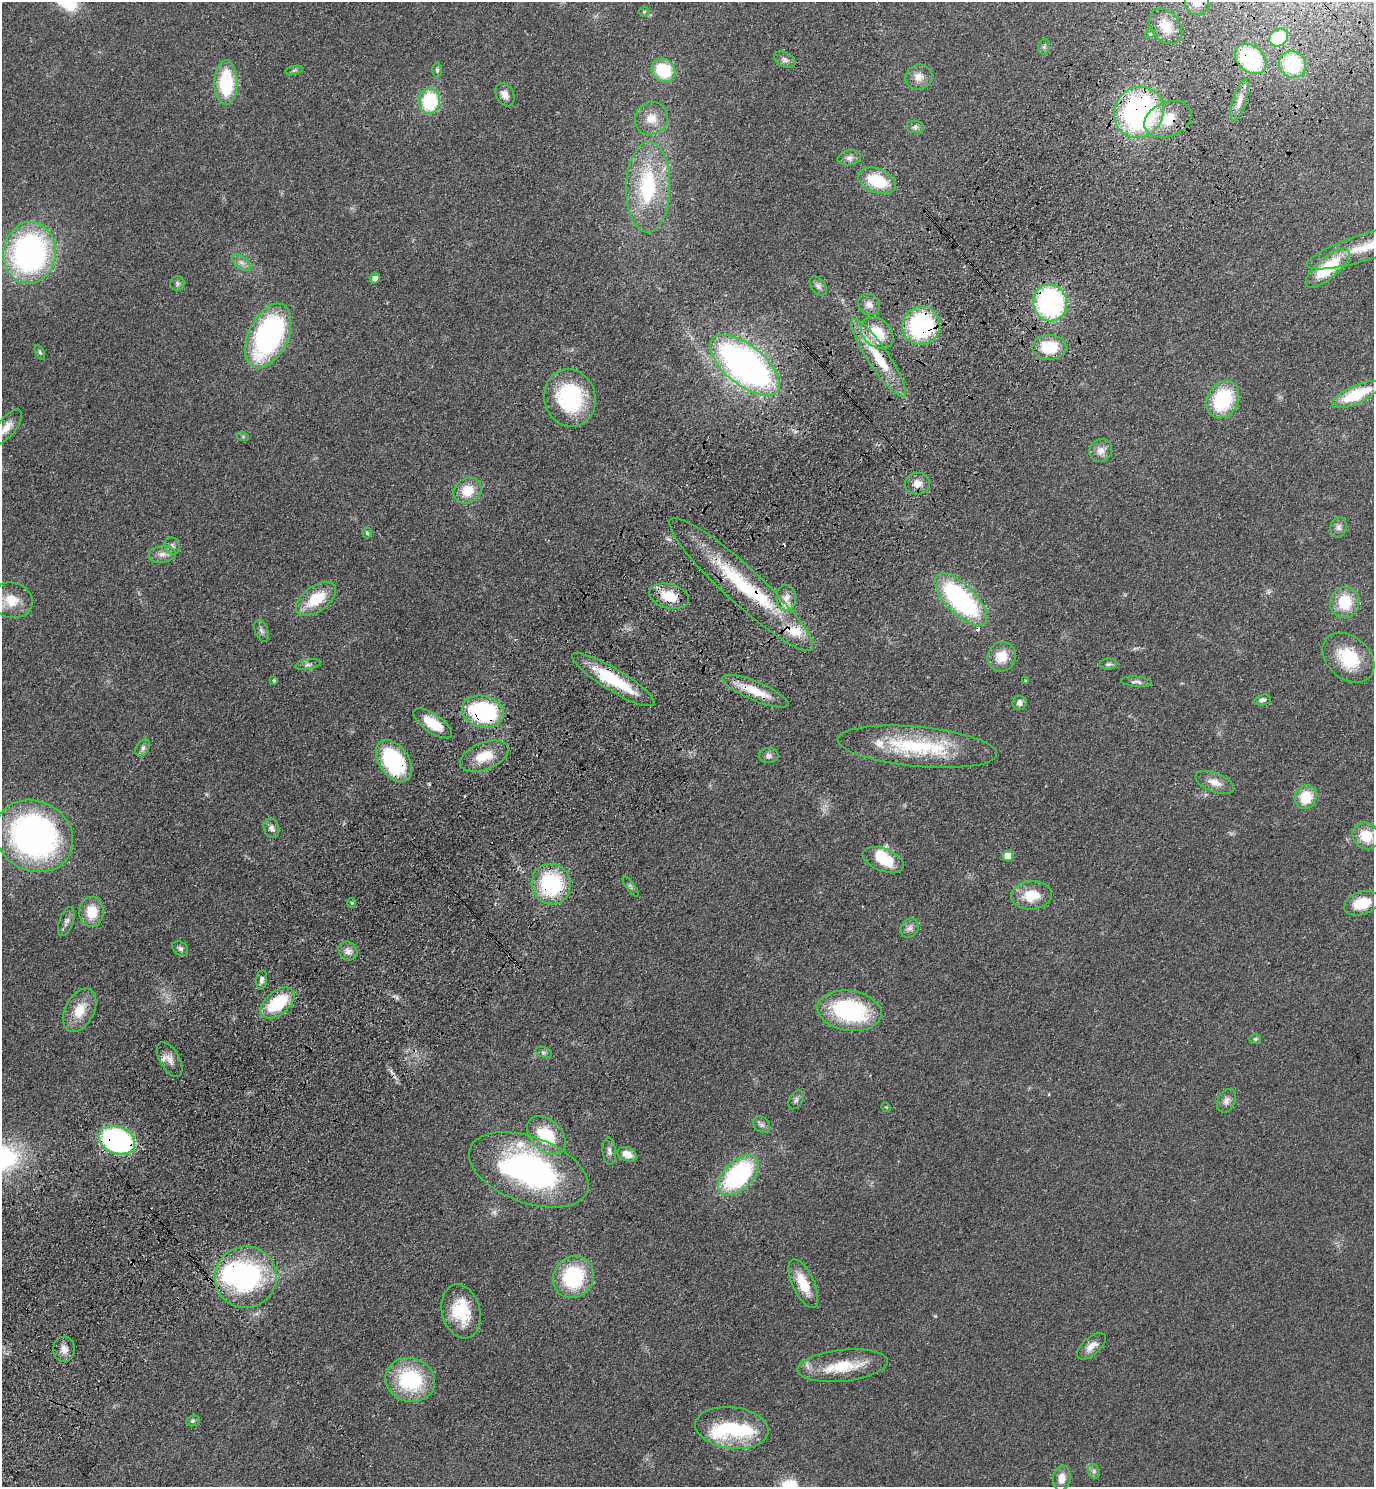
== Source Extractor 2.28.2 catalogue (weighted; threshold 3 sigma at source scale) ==
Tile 10 of 4 x 4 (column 2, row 3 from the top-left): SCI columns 1754-3125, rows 1573-3057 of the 6111 x 6115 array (HDU 1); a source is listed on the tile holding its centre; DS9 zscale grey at full resolution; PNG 1376 x 1489 px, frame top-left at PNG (2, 2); each listed source drawn as its Kron ellipse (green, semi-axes under 4 px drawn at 4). Shown black and unused: <1% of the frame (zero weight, under 3 of 4 exposures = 6% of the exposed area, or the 3 px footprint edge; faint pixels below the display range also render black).
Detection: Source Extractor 2.28.2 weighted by HDU 2 'WHT'; one run over the whole footprint, this tile lists its part. Background 0.0752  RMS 0.0062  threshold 0.0277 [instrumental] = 3 sigma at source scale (4.5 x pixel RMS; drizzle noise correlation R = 1.50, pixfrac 1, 0.05/0.05 arcsec/px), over >= 5 px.
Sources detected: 137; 3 inside a brighter object's white glare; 5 cosmic-ray / hot-pixel residue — neither listed nor drawn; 5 inside a brighter listed object's ellipse — not listed separately; the other 124 listed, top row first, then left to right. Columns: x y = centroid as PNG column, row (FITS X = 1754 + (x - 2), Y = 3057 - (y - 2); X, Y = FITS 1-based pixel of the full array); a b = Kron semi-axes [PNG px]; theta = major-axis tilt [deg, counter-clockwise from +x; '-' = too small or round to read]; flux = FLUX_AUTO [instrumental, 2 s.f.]
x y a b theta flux
1197 2 13 12 - 5.5
644 12 5 5 - 0.85
1166 26 20 14 -52 10
1150 34 5 3 - 0.63
1279 38 10 8 39 31
1044 47 8 6 70 1.4
1251 59 18 13 -42 60
785 60 11 7 -27 2.4
1292 64 14 13 - 40
294 70 9 4 13 1.3
437 70 7 5 -90 1.1
663 70 12 11 - 29
919 77 13 12 - 5.5
226 83 22 11 90 40
505 95 12 8 -61 4.3
1240 100 21 7 73 6
429 101 13 10 85 38
1139 112 26 24 57 160
651 118 17 16 - 9.7
1168 119 25 17 23 18
915 127 9 6 1 1.9
849 158 12 7 12 2.9
877 181 19 12 -22 27
648 187 45 22 89 57
1367 247 63 13 18 27
29 253 31 26 83 180
241 263 11 6 -41 2.8
1327 268 27 10 41 33
375 278 5 5 - 3.6
177 283 7 7 - 1.5
818 286 11 7 -52 2.2
1050 303 18 16 -79 120
869 305 11 10 - 4.2
921 326 19 19 - 83
877 333 18 13 -42 19
268 336 34 19 65 140
1049 347 17 12 1 23
40 352 8 4 -65 1.1
879 358 46 10 -56 26
745 365 42 19 -39 260
1356 395 26 9 24 28
570 398 29 25 -75 58
1223 400 19 15 62 42
6 427 21 9 51 6.2
243 437 6 4 -19 0.76
1101 451 12 11 - 4.5
917 484 12 11 - 5.1
467 490 14 12 32 13
1339 527 10 8 80 2.6
367 533 5 4 - 0.8
172 546 9 7 -65 2.1
162 554 14 8 6 4.1
741 584 96 18 -43 63
669 596 20 12 -14 17
786 598 13 10 90 5.2
316 599 23 12 36 21
961 599 34 15 -45 100
12 600 21 17 -13 14
1345 602 16 14 70 19
261 631 11 6 -68 2.1
1002 657 15 14 - 12
1348 658 29 21 -41 27
1108 664 9 5 2 1.6
308 665 13 5 9 2
274 680 4 4 - 1
613 680 48 11 -31 35
1026 681 4 3 - 0.74
1136 682 15 5 -5 2.2
755 691 35 9 -23 15
1262 700 8 5 14 2
1019 703 7 7 - 2.5
483 712 21 15 -14 84
433 723 22 9 -35 17
917 747 80 20 -5 58
143 748 9 6 59 2.1
484 756 25 13 21 15
769 756 10 7 5 2.3
394 761 23 14 -55 73
1215 782 20 9 -21 6.6
1306 797 12 10 65 18
271 828 10 7 -70 3
34 836 40 35 -29 210
1366 836 14 12 -42 15
1008 856 5 5 - 11
883 860 21 11 -21 20
551 884 20 19 - 54
630 887 12 3 -54 1.1
1031 895 20 14 5 15
352 903 5 4 - 0.74
1362 903 18 11 19 17
91 912 15 12 89 15
66 922 15 7 70 3.1
910 928 10 8 51 3.1
180 949 9 6 -40 1.9
348 951 10 8 -44 3.7
262 980 10 5 83 1.9
277 1003 20 11 39 33
80 1010 23 14 63 14
849 1011 32 20 -8 69
1255 1039 6 5 - 0.98
544 1052 8 5 -19 1.4
170 1059 19 9 -60 5.3
796 1100 10 6 60 1.9
1226 1101 12 8 62 3.2
886 1107 5 4 - 0.58
761 1125 9 7 -43 2.1
546 1135 22 15 -44 27
117 1140 19 13 -22 130
609 1151 13 6 -85 2.5
627 1154 10 7 -21 5.6
529 1170 62 33 -20 160
738 1175 25 14 45 86
246 1277 31 31 - 120
573 1277 21 19 54 47
803 1284 26 11 -65 16
461 1311 27 19 -76 24
1091 1346 17 8 41 5.7
64 1349 13 11 86 4.9
843 1366 45 16 6 26
410 1380 25 22 -17 48
193 1421 7 5 20 1.1
732 1428 37 21 -7 43
1094 1471 7 5 -69 1.6
1062 1478 13 8 81 5.6
Overlapping masked pixels (flux is a lower limit): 17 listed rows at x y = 1251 59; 1240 100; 1139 112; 1168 119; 1050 303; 921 326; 879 358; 741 584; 669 596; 613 680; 755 691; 483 712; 394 761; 551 884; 117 1140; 529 1170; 246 1277
Isophote crosses this tile's border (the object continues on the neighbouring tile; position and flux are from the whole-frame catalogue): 4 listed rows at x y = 1197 2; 1367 247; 6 427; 34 836